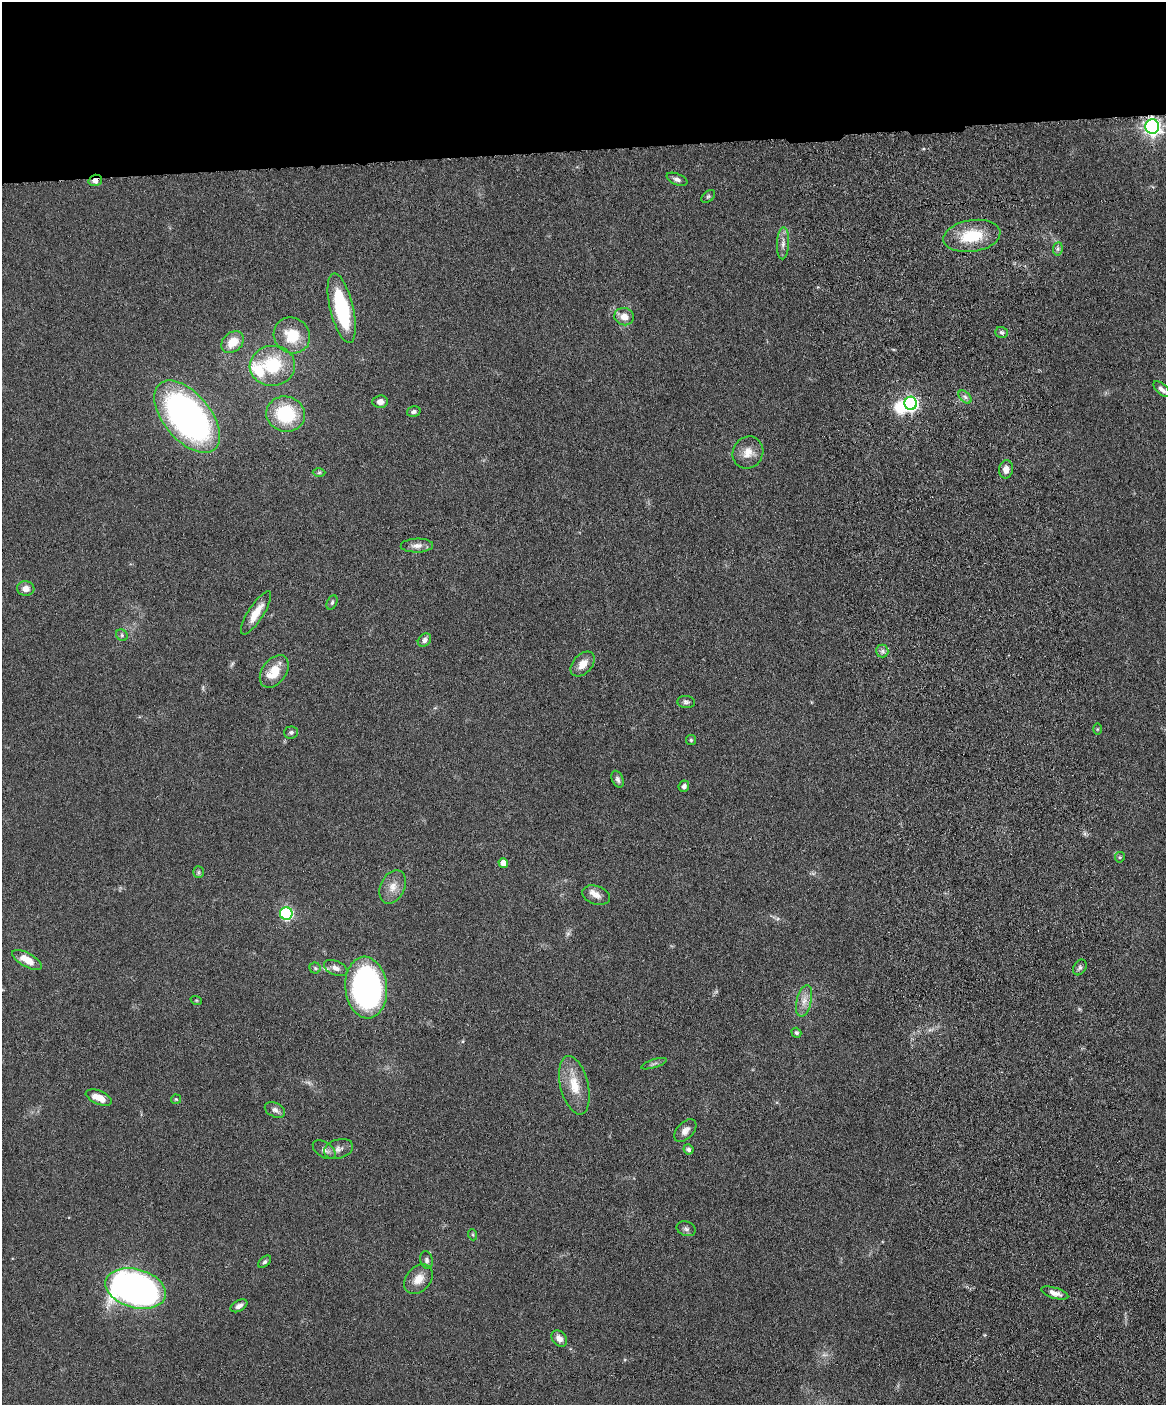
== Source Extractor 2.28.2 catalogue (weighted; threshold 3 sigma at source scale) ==
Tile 2 of 4 x 3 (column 2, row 1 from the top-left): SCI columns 1222-2385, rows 3052-4454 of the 4773 x 4594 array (HDU 1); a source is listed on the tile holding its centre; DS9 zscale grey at full resolution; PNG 1168 x 1407 px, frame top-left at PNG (2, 2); each listed source drawn as its Kron ellipse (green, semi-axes under 4 px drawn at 4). Shown black and unused: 11% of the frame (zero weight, under 4 of 8 exposures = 3% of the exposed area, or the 3 px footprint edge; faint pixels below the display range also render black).
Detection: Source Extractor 2.28.2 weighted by HDU 2 'WHT'; one run over the whole footprint, this tile lists its part. Background 0.0807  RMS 0.0046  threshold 0.0188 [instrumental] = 3 sigma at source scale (4.09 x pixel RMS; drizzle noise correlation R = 1.36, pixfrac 0.8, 0.05/0.05 arcsec/px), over >= 5 px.
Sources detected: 76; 2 too faint to see at this stretch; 1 inside a brighter object's white glare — neither listed nor drawn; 3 inside a brighter listed object's ellipse — not listed separately; the other 70 listed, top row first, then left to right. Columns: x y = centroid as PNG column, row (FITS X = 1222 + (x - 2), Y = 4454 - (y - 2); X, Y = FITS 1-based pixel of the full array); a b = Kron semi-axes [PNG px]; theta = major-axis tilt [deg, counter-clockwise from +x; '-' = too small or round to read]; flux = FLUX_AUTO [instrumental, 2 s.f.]
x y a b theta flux
1152 126 7 7 - 160
677 179 11 5 -22 1.6
95 180 7 5 18 2.3
708 196 8 5 39 0.79
972 236 29 16 9 16
783 243 16 6 87 2.5
1058 249 6 5 - 0.82
342 308 36 11 -76 36
624 317 10 8 -14 4.1
1002 332 6 5 - 0.91
292 335 19 17 -41 13
232 342 12 9 41 6.5
272 366 23 20 5 23
1162 389 10 5 -42 1.7
965 397 8 4 -45 1.3
380 402 7 6 - 2.7
911 403 7 6 - 84
414 412 7 5 15 1.1
286 414 19 17 -11 25
187 417 43 23 -50 170
748 453 16 15 - 5.1
1006 469 9 7 80 3
319 473 6 4 2 0.7
417 546 16 7 2 2.6
26 589 9 7 -8 3.1
332 602 7 5 64 0.72
256 613 25 7 57 6.3
122 635 6 5 - 0.76
424 640 7 6 - 1.6
882 651 6 6 - 1.3
583 664 14 9 47 4.3
274 671 18 12 54 9.5
686 702 9 6 -5 1.1
1097 729 6 4 89 0.48
291 732 7 6 - 0.99
691 740 5 5 - 0.63
618 779 9 5 -68 1.3
684 786 6 5 - 1.3
1120 857 5 5 - 0.57
503 863 5 5 - 4
198 872 6 5 - 0.69
393 887 17 12 63 4.7
596 895 14 9 -20 2.9
286 914 6 6 - 59
27 960 16 7 -29 6.5
1080 967 8 6 58 1.1
315 968 5 5 - 0.69
336 968 12 7 -23 2.1
366 987 31 21 -84 120
196 1000 6 3 -18 0.4
804 1001 16 7 77 3.6
796 1033 5 4 - 1
654 1064 13 2 17 0.81
574 1085 30 14 -76 9.7
99 1098 14 6 -23 5.2
176 1099 5 4 - 0.47
275 1110 11 7 -25 1.8
685 1131 13 8 46 2.7
339 1149 15 9 17 2.7
689 1149 5 4 - 1
324 1150 13 7 -34 1.9
686 1229 10 7 -20 1.4
473 1235 5 3 - 0.49
427 1260 9 6 -75 1.3
265 1262 7 4 44 0.85
418 1279 17 12 49 5.4
136 1288 31 19 -15 250
1055 1293 14 5 -16 2.7
239 1306 9 5 29 1.7
559 1339 9 6 -51 2.7
Overlapping masked pixels (flux is a lower limit): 2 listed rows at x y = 1152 126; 95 180